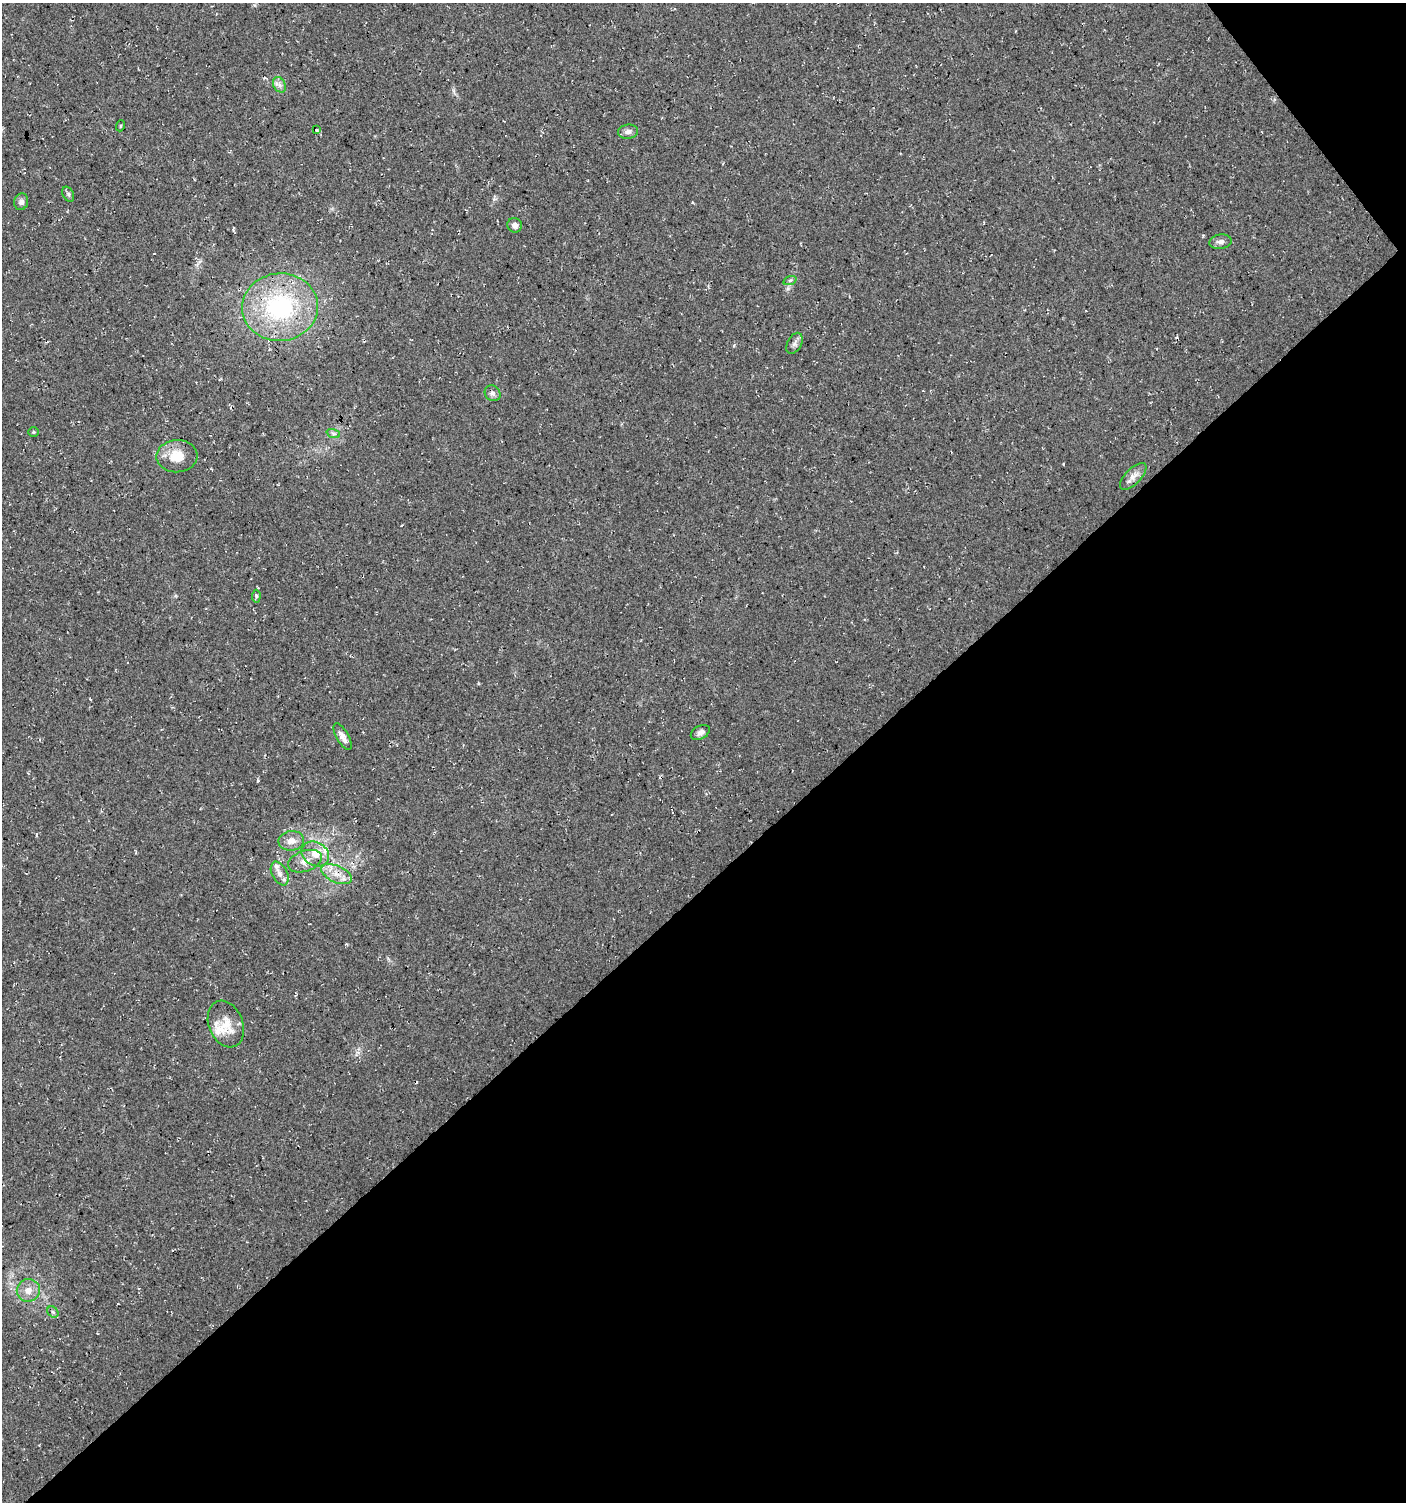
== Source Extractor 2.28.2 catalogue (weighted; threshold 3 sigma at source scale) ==
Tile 12 of 4 x 4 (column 4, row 3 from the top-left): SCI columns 4355-5758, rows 1509-3008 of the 5964 x 6007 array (HDU 1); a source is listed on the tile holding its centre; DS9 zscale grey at full resolution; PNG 1408 x 1504 px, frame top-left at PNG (2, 3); each listed source drawn as its Kron ellipse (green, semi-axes under 4 px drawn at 4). Shown black and unused: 42% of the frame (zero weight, under 3 of 4 exposures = <1% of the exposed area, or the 3 px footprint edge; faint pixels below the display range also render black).
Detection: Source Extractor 2.28.2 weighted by HDU 2 'WHT'; one run over the whole footprint, this tile lists its part. Background 0.018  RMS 0.0064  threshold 0.0288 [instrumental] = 3 sigma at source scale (4.5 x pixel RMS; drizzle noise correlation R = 1.50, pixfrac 1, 0.0396/0.0396 arcsec/px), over >= 5 px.
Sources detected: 31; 1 cosmic-ray / hot-pixel residue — neither listed nor drawn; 3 inside a brighter listed object's ellipse — not listed separately; the other 27 listed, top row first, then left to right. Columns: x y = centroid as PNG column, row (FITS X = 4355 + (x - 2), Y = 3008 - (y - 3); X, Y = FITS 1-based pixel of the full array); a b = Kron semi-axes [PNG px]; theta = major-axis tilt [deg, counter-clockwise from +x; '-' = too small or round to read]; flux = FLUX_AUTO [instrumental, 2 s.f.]
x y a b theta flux
279 85 8 6 -61 2.4
120 126 5 3 - 0.58
316 130 3 2 - 0.75
628 132 10 7 6 2.7
68 194 8 5 -61 1.3
21 202 8 7 - 2.3
515 225 7 7 - 3
1220 242 11 7 9 2.9
790 280 7 4 19 1.1
280 307 38 34 4 79
794 343 11 7 62 2.3
493 393 8 7 - 2.1
34 432 5 5 - 0.87
333 433 7 4 -19 1.3
177 456 20 16 4 13
1133 476 17 7 45 4.2
256 596 6 4 84 1.1
700 732 10 6 29 2.8
343 736 15 6 -60 4
291 841 13 10 8 5.3
315 854 14 11 -32 8.5
305 861 17 10 19 6.5
280 873 13 7 -62 4.1
337 874 16 8 -25 6.8
226 1024 24 17 -69 12
28 1290 12 11 - 6
53 1312 6 5 - 1.1